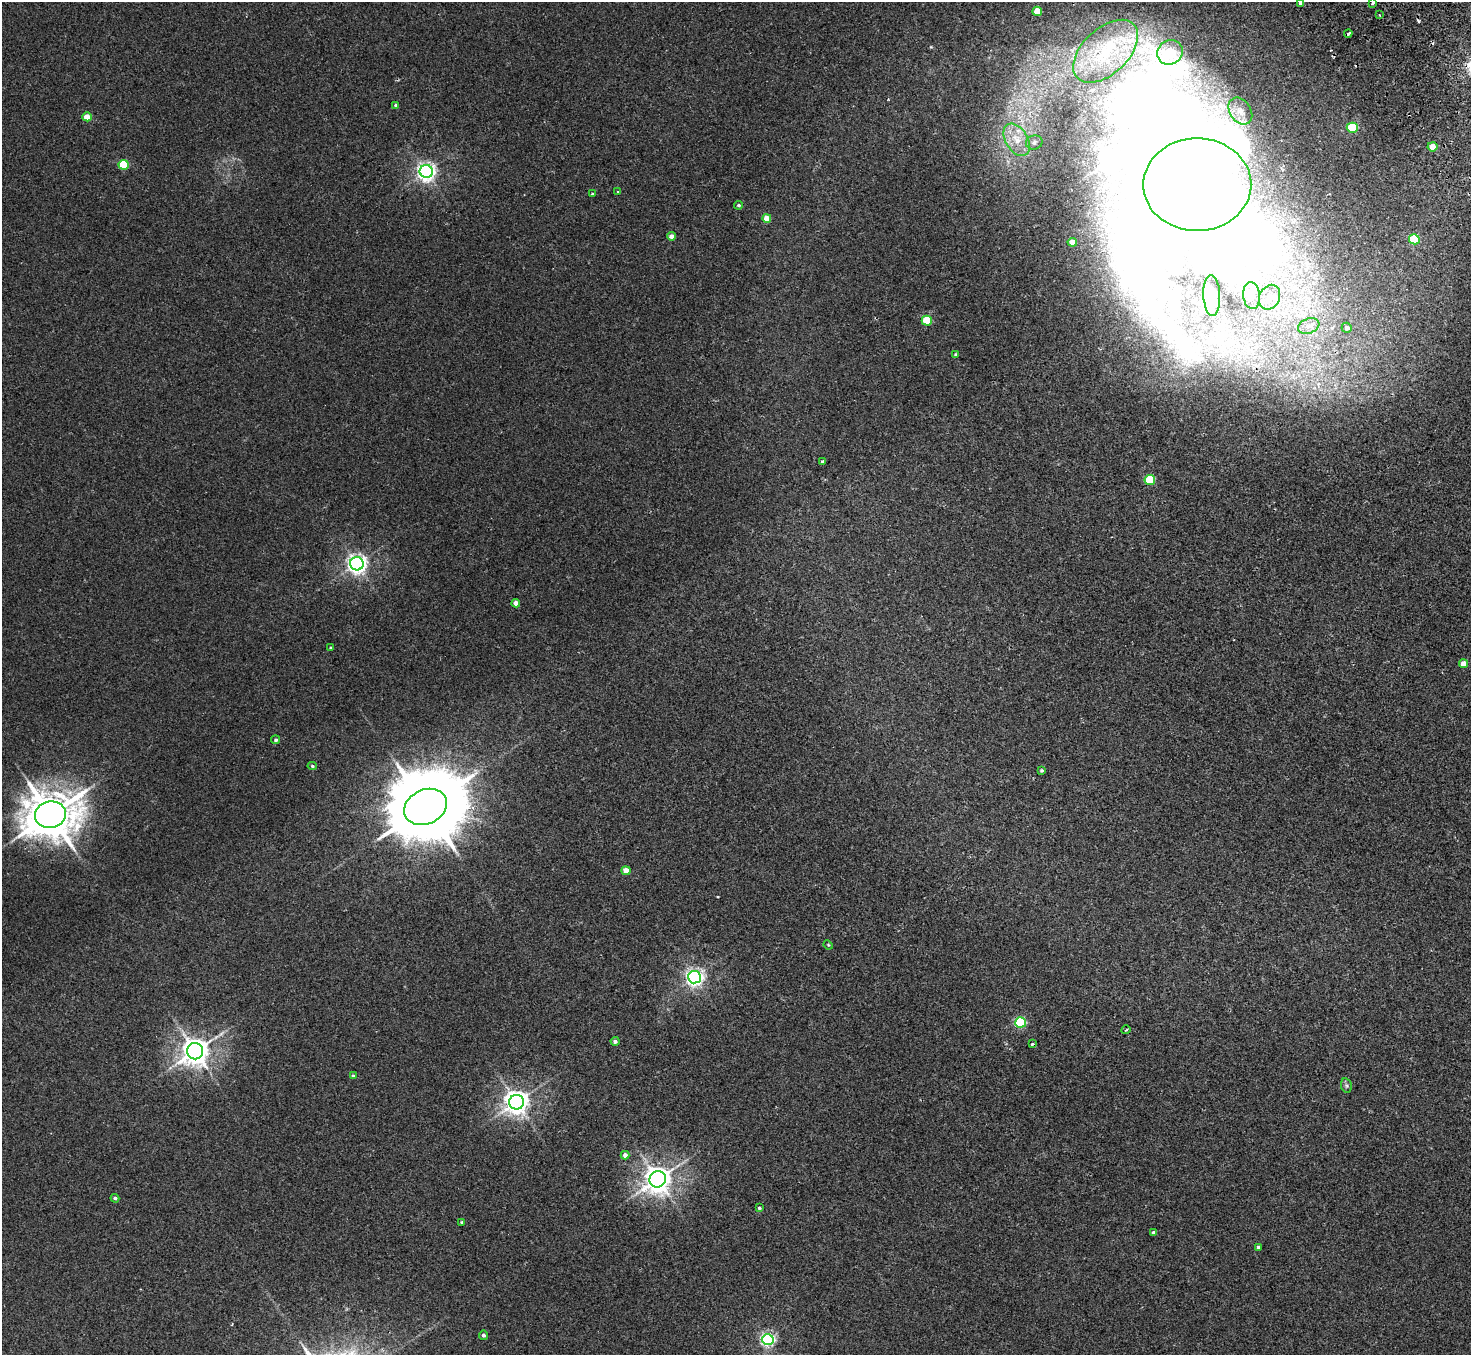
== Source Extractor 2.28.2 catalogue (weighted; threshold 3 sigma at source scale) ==
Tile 10 of 4 x 4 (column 2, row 3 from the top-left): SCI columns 1523-2991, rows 1688-3040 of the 5980 x 5944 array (HDU 1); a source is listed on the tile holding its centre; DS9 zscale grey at full resolution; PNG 1473 x 1357 px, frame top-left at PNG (2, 2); each listed source drawn as its Kron ellipse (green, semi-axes under 4 px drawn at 4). Shown black and unused: <1% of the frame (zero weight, under 2 of 3 exposures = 3% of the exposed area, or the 3 px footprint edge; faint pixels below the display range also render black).
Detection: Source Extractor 2.28.2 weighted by HDU 2 'WHT'; one run over the whole footprint, this tile lists its part. Background 0.0219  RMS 0.0068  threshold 0.0305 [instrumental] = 3 sigma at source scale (4.5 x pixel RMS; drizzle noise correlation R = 1.50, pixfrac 1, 0.05/0.05 arcsec/px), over >= 5 px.
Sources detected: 69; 4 inside a brighter object's white glare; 3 cosmic-ray / hot-pixel residue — neither listed nor drawn; the other 62 listed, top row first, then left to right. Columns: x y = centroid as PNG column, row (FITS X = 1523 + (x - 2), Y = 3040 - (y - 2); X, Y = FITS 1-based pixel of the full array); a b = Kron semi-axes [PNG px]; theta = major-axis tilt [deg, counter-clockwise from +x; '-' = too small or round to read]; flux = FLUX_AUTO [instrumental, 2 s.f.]
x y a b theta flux
1301 2 3 3 - 45
1373 3 4 3 - 1.2
1037 11 5 4 - 15
1380 15 2 2 - 0.78
1348 34 4 3 - 12
1106 51 39 23 44 46
1170 52 13 12 - 33
395 105 4 3 - 0.75
1240 111 15 10 -56 7.8
87 117 5 4 - 11
1352 128 5 5 - 42
1017 140 18 11 -58 11
1034 142 8 7 - 2.5
1432 147 5 4 - 8.1
123 165 5 5 - 29
426 171 6 6 - 280
1197 185 54 46 0 1100
618 192 3 3 - 0.73
592 194 3 3 - 0.85
739 205 4 4 - 0.91
767 218 4 4 - 8.3
671 236 4 4 - 3.8
1414 239 5 5 - 37
1072 242 4 4 - 7.1
1212 296 20 8 -87 6.4
1252 296 13 8 -84 6.5
1270 297 13 10 65 6.8
927 321 5 5 - 24
1309 326 11 7 20 3.8
1347 328 5 5 - 2.7
955 354 4 4 - 0.92
822 461 3 3 - 1.8
1150 480 5 5 - 34
357 564 7 6 - 330
516 603 4 4 - 4.3
331 648 4 3 - 0.65
1463 664 4 4 - 7.5
276 740 4 4 - 1.3
312 766 5 4 - 0.86
1042 770 4 4 - 1.1
426 807 22 17 25 8500
50 815 15 13 10 2800
626 871 4 4 - 9.4
828 945 5 4 - 0.77
694 977 6 6 - 270
1021 1022 5 5 - 60
1126 1030 5 3 - 0.61
615 1041 4 4 - 2.1
1033 1044 3 3 - 1.4
195 1051 8 8 - 800
353 1076 3 3 - 1.2
1346 1085 7 5 -78 1.3
517 1102 7 7 - 560
625 1155 4 4 - 3.8
658 1179 8 8 - 770
115 1198 4 4 - 1.3
759 1208 4 4 - 0.81
462 1222 4 3 - 0.78
1153 1233 4 3 - 1.6
1258 1247 3 3 - 1.3
484 1335 4 4 - 1.9
768 1339 6 5 - 160
Overlapping masked pixels (flux is a lower limit): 1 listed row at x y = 1348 34
Isophote crosses this tile's border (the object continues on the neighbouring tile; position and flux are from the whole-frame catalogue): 2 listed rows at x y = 1301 2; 1373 3